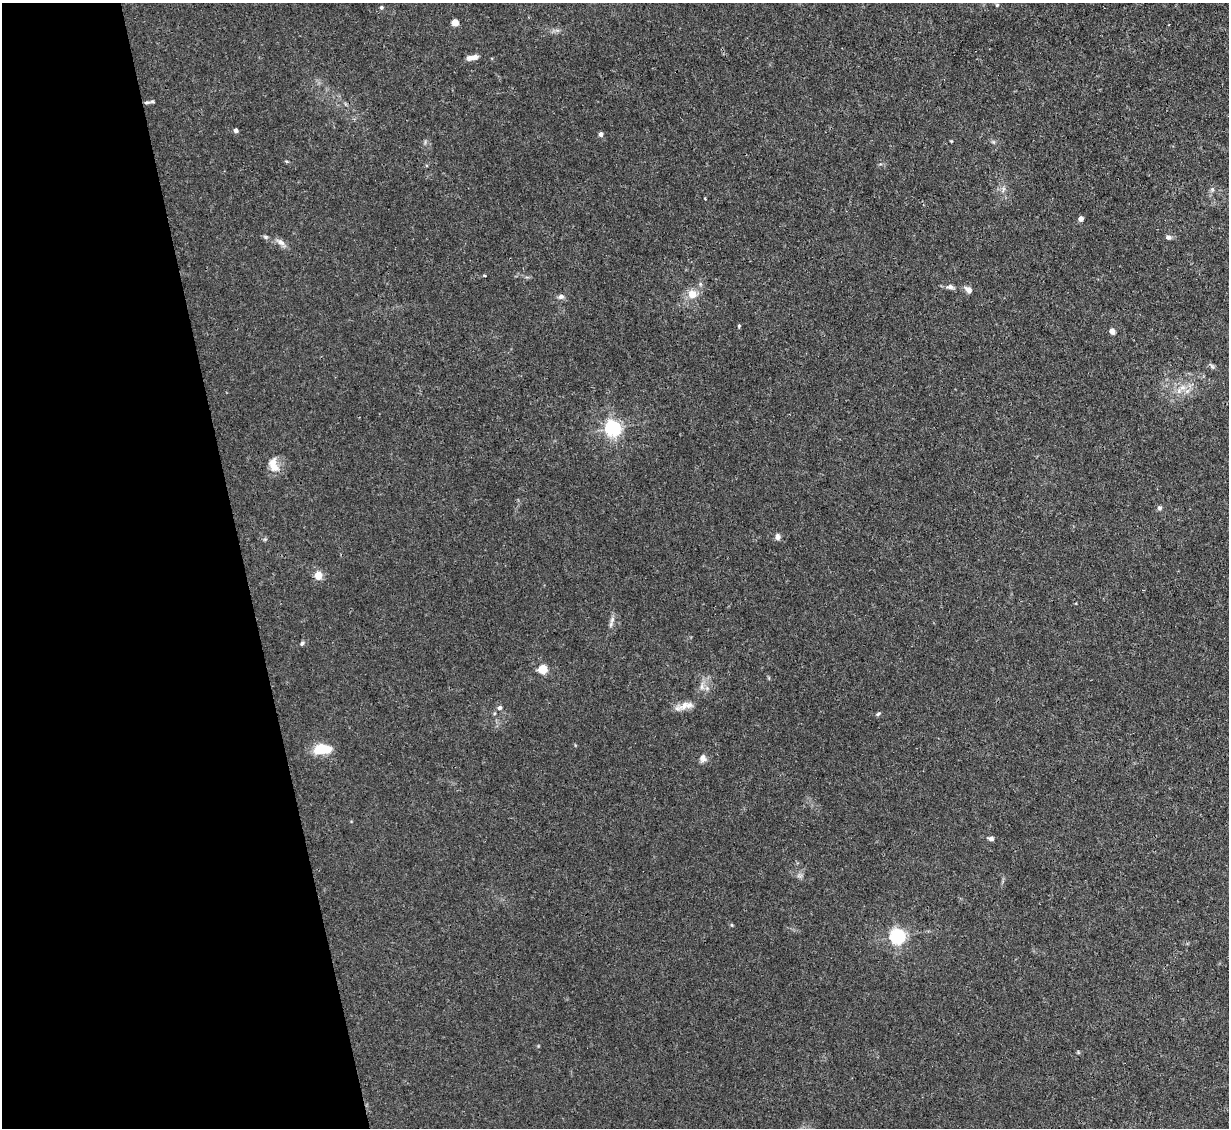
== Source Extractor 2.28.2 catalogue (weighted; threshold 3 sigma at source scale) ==
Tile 5 of 4 x 4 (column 1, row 2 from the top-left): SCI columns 1-1227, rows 2500-3625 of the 4909 x 4883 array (HDU 1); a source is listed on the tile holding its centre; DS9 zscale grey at full resolution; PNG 1231 x 1130 px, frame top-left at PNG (2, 3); no overlay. Shown black and unused: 20% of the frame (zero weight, under 3 of 4 exposures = <1% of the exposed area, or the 3 px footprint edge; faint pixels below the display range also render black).
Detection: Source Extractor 2.28.2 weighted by HDU 2 'WHT'; one run over the whole footprint, this tile lists its part. Background 0.0346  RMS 0.003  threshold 0.0135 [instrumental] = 3 sigma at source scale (4.5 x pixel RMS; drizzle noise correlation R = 1.50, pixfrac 1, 0.05/0.05 arcsec/px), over >= 5 px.
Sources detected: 42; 1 inside a brighter listed object's ellipse — not listed separately; the other 41 listed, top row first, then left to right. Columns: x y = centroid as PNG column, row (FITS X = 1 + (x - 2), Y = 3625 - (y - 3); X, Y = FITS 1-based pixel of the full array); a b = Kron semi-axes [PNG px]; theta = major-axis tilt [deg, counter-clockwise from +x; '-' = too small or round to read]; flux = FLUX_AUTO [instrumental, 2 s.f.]
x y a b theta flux
997 5 5 5 - 0.36
381 7 5 5 - 0.51
455 23 4 4 - 5.7
470 57 10 7 -1 1.4
147 102 7 5 9 0.7
236 130 4 4 - 1.4
601 134 4 4 - 1.4
951 141 3 3 - 0.24
286 161 6 3 -18 0.32
1212 189 6 4 -19 0.47
1081 219 4 4 - 2
265 237 7 5 -21 0.56
1168 237 6 6 - 0.86
280 242 15 7 -31 1.7
484 275 3 2 - 0.45
700 284 6 4 -72 0.46
950 287 9 6 -10 1.1
968 290 10 7 -45 1.4
692 294 8 8 - 3.9
561 297 7 6 - 1
739 326 5 4 - 0.33
1112 331 6 5 - 1.6
1212 366 8 5 -53 0.63
1179 391 9 6 71 1.5
613 428 6 6 - 95
273 464 20 11 -75 3.7
1159 508 7 5 0 0.6
777 537 9 6 84 0.98
318 575 5 4 - 7.2
612 620 11 5 66 1.1
302 643 6 4 71 0.48
543 669 5 5 - 16
707 688 6 5 - 0.78
684 705 18 9 34 2.8
500 708 6 5 - 0.74
878 714 6 4 24 0.47
322 749 19 9 3 8.2
703 758 10 9 - 1.4
991 839 6 5 - 0.92
732 925 5 3 - 0.28
897 936 6 6 - 88